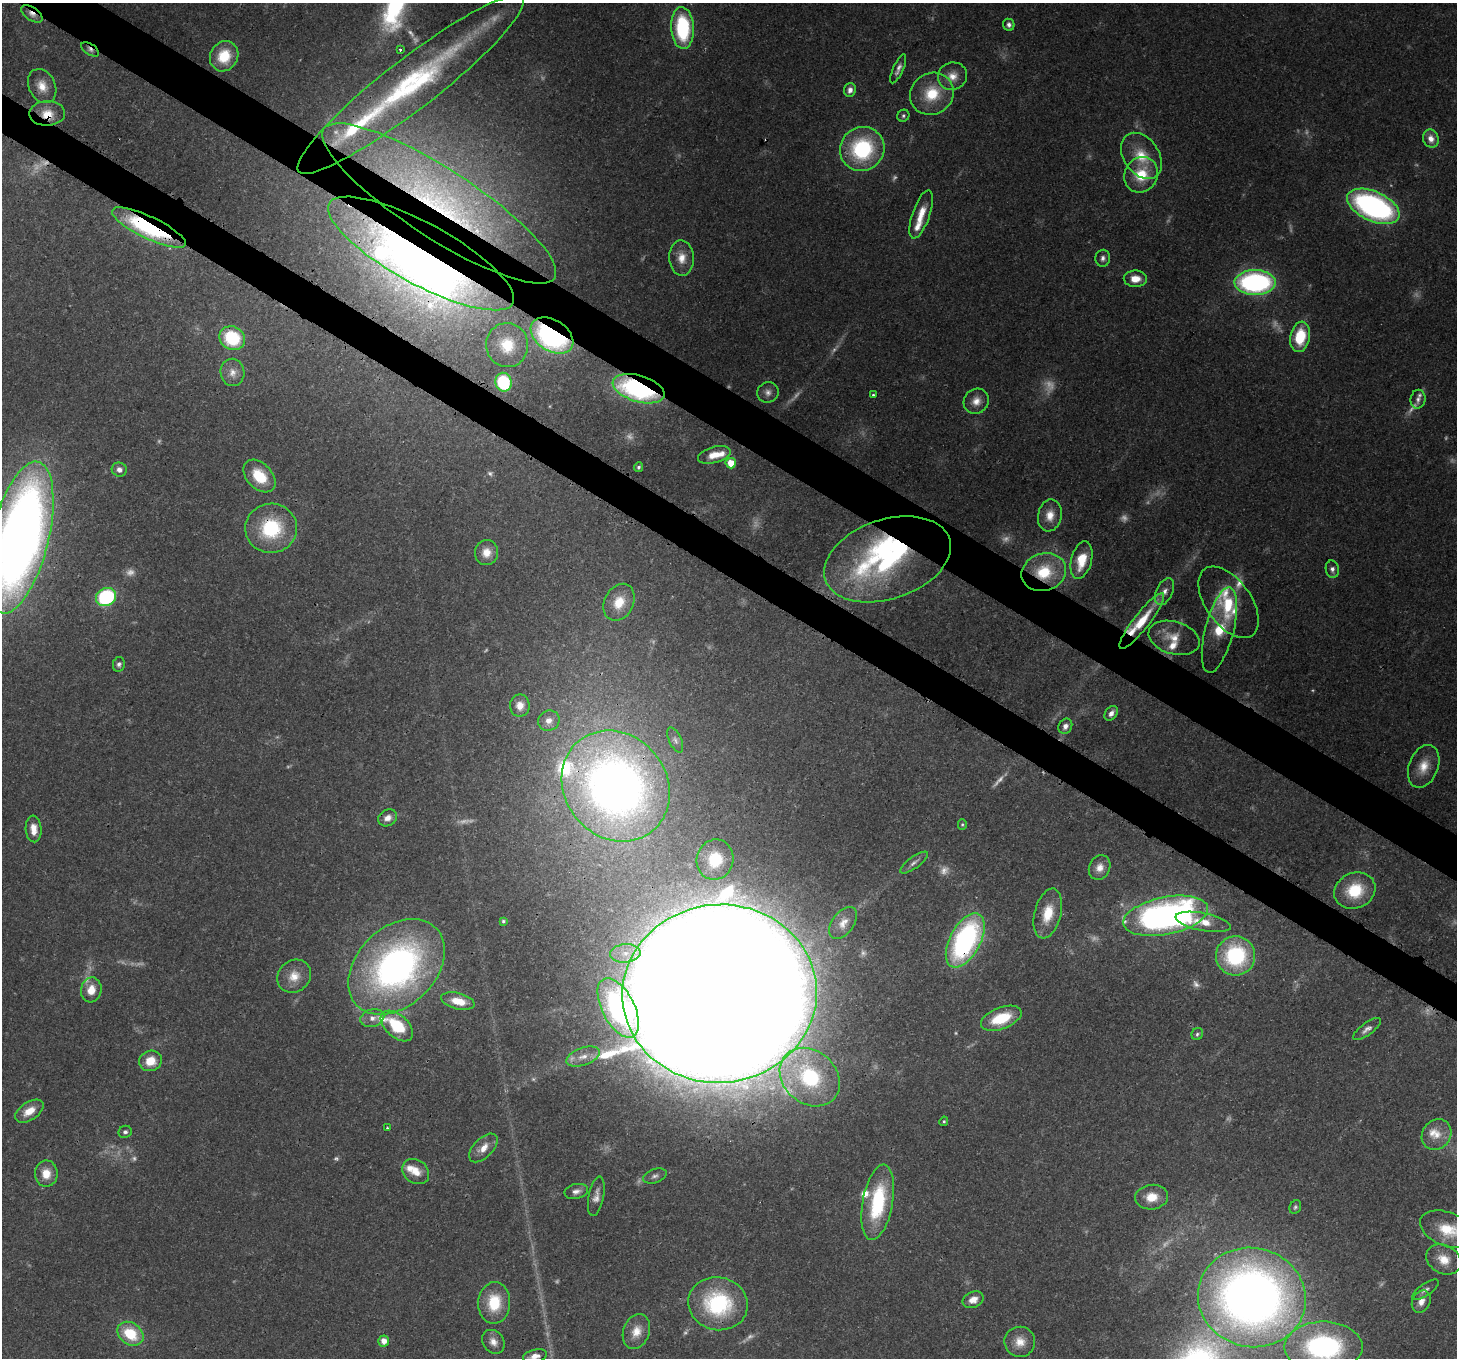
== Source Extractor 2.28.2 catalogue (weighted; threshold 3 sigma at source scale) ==
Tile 11 of 4 x 4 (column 3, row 3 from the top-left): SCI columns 2992-4446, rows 1714-3069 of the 5972 x 6065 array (HDU 1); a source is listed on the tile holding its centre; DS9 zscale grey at full resolution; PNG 1459 x 1360 px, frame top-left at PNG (2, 3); each listed source drawn as its Kron ellipse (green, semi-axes under 4 px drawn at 4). Shown black and unused: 6% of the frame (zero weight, under 3 of 4 exposures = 8% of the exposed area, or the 3 px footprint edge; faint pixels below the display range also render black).
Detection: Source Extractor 2.28.2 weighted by HDU 2 'WHT'; one run over the whole footprint, this tile lists its part. Background 0.0538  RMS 0.0028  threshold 0.0127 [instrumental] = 3 sigma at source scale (4.5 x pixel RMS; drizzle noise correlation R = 1.50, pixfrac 1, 0.0396/0.0396 arcsec/px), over >= 5 px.
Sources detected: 190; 47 too faint to see at this stretch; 3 inside a brighter object's white glare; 1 cosmic-ray / hot-pixel residue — neither listed nor drawn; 15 inside a brighter listed object's ellipse — not listed separately; the other 124 listed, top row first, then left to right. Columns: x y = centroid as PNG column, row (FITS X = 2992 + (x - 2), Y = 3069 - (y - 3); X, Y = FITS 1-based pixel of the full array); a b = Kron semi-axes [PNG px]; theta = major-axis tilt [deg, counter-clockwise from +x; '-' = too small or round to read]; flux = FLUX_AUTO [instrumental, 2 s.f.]
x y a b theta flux
32 14 12 6 -33 1.7
1009 25 6 5 - 1
683 28 21 11 -87 27
90 49 10 5 -33 1.1
400 50 3 3 - 1.5
224 56 16 13 61 8.6
898 69 15 5 66 1.6
952 76 15 13 18 3.8
411 84 142 25 38 72
42 86 18 13 -63 4.4
850 90 7 6 - 1.7
932 94 22 20 36 12
47 113 18 12 1 5.6
903 116 6 5 - 0.68
1431 139 9 7 -71 3
862 149 22 21 - 31
1141 156 25 17 -55 8.4
1141 175 18 16 59 9.6
439 203 137 34 -33 96
1373 206 28 14 -24 82
921 214 25 8 71 5.5
149 228 40 11 -26 51
421 253 104 30 -29 150
682 258 18 12 -87 4.3
1103 258 8 7 - 1.2
1135 279 11 8 -2 3.8
1255 282 20 12 -1 66
552 335 23 15 -33 69
1300 337 15 9 79 12
232 338 13 11 -31 18
507 345 22 21 - 11
232 372 14 12 -81 2.9
503 382 9 8 - 24
639 389 27 13 -17 61
768 392 11 10 - 1.7
873 395 3 3 - 0.41
1418 399 9 7 81 1.2
976 401 13 12 - 3.2
714 455 17 8 16 3.8
731 463 5 5 - 5.4
639 467 5 4 - 0.58
119 470 7 7 - 1.7
259 476 19 12 -46 9.9
1050 515 16 12 80 4.2
271 528 26 25 - 22
20 537 78 28 76 390
486 552 12 11 - 3.6
887 559 65 40 19 79
1081 560 19 10 76 8.7
1332 569 9 6 -81 1.3
1044 572 23 18 18 14
1164 592 14 8 65 2.3
106 597 10 9 - 35
619 602 19 14 64 6.5
1228 602 41 22 -54 17
1142 621 34 8 52 11
1219 630 44 14 76 13
1174 638 26 16 -16 6.3
119 664 7 6 - 0.88
520 705 11 10 - 2.7
1111 713 8 6 50 1.8
549 721 11 10 - 2.4
1065 726 8 6 60 1.8
675 740 13 6 -65 1.3
1424 766 22 14 69 5.8
616 786 58 51 -51 240
388 818 10 8 32 2.2
962 824 5 4 - 0.44
34 829 13 8 -86 3.1
715 860 20 18 74 14
914 863 16 6 36 1.4
1100 867 13 10 66 2.8
1355 891 21 17 24 13
1048 913 25 13 76 8.3
1166 916 43 18 11 140
503 921 4 3 - 0.5
1203 922 28 9 -11 5.3
843 923 18 11 54 3.1
965 940 29 15 62 67
625 953 15 9 5 4.2
1236 956 19 19 - 30
397 967 55 39 44 120
294 976 18 15 40 5.2
91 990 12 10 76 4.2
720 994 97 89 5 4000
458 1001 17 8 -14 5.6
618 1008 32 16 -63 45
372 1018 12 8 17 2.3
1001 1018 21 11 21 12
397 1026 19 11 -42 14
1367 1029 16 6 36 1.6
1197 1034 6 5 - 0.63
583 1057 17 8 19 3.2
150 1061 11 10 - 5.7
810 1077 32 26 -41 35
29 1111 16 9 34 4.6
944 1121 5 4 - 0.41
387 1128 3 2 - 0.35
125 1132 7 6 - 0.88
1437 1135 16 14 52 4.6
483 1148 18 9 45 3.4
416 1172 14 11 -37 4
46 1174 13 11 -89 5
655 1176 12 7 20 1.2
576 1191 12 7 13 1.6
596 1196 20 7 79 2.3
1152 1197 16 12 5 5.9
878 1202 38 15 80 25
1295 1207 7 5 63 0.64
1447 1229 28 17 -22 10
1444 1259 18 14 -28 5.4
1425 1290 15 6 35 1.5
1252 1297 54 49 -13 310
973 1300 11 7 23 3
1421 1301 12 9 63 2.6
494 1303 21 16 87 12
718 1304 30 26 -12 32
636 1331 18 13 69 4.3
130 1334 14 11 -35 12
384 1341 5 5 - 2.6
493 1342 13 10 -52 2.3
1020 1342 15 15 - 4.3
1324 1347 39 25 0 60
535 1356 12 6 13 2.4
Overlapping masked pixels (flux is a lower limit): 17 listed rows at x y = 32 14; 90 49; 411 84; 47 113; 439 203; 149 228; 421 253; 1255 282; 552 335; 639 389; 271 528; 887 559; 1044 572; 616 786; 965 940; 625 953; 720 994
Isophote crosses this tile's border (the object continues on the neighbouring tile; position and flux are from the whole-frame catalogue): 4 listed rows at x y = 20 537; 1447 1229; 1324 1347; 535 1356